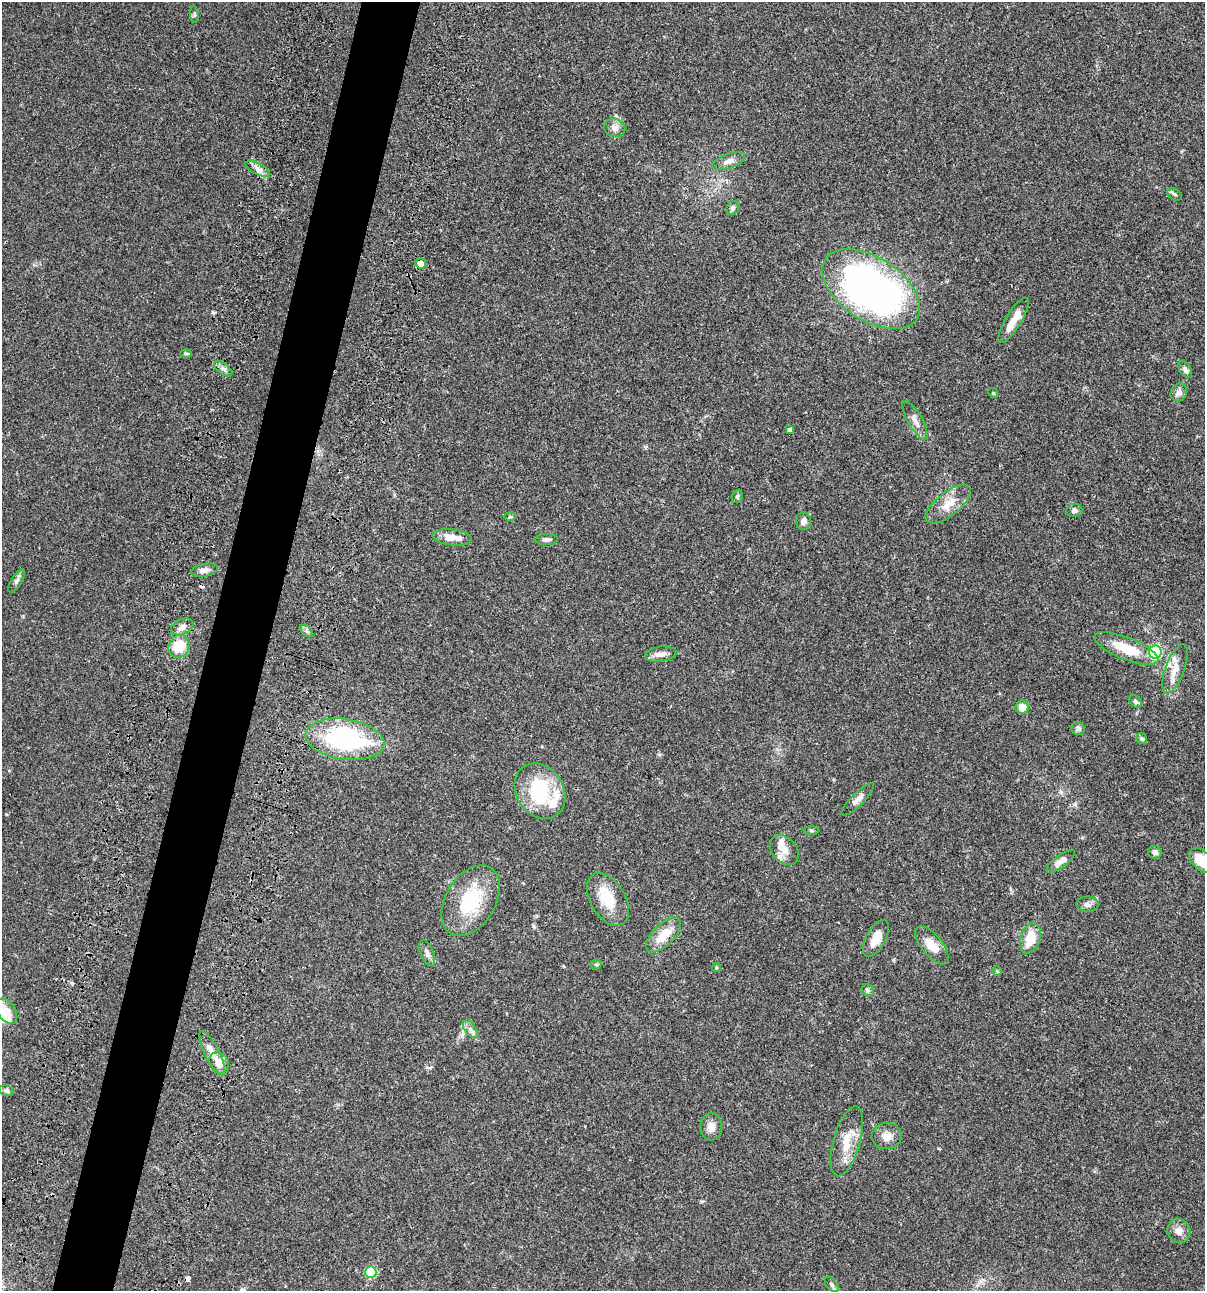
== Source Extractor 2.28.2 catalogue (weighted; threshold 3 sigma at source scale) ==
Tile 7 of 4 x 4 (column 3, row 2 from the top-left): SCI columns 2641-3843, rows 2696-3984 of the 5404 x 5390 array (HDU 1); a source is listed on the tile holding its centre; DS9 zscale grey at full resolution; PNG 1207 x 1293 px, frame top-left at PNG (2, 2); each listed source drawn as its Kron ellipse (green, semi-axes under 4 px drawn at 4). Shown black and unused: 5% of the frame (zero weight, under 3 of 4 exposures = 9% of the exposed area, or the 3 px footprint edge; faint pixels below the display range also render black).
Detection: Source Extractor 2.28.2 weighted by HDU 2 'WHT'; one run over the whole footprint, this tile lists its part. Background 0.047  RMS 0.0061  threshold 0.0276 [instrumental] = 3 sigma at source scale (4.5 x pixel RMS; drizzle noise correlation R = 1.50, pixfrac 1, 0.05/0.05 arcsec/px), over >= 5 px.
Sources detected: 73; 2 cosmic-ray / hot-pixel residue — neither listed nor drawn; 4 inside a brighter listed object's ellipse — not listed separately; the other 67 listed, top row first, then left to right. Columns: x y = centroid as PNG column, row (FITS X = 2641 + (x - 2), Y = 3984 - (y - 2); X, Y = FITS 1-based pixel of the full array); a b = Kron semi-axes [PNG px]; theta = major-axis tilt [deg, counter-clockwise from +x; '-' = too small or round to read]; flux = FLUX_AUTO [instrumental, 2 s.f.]
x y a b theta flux
194 15 8 3 -85 0.84
615 128 11 9 -21 3.3
729 161 17 7 19 3.6
258 169 13 5 -27 3
1175 194 8 5 -34 1.1
733 208 7 6 - 1.6
421 263 5 5 - 5.4
871 289 55 31 -33 260
1014 320 26 8 59 8.3
186 354 6 4 -1 0.82
223 369 11 5 -36 1.9
1185 370 9 5 -58 2.1
1179 392 9 8 - 2.9
993 393 5 4 - 0.66
915 420 22 7 -60 4
790 430 4 4 - 2.2
737 496 7 5 67 1
948 504 27 11 39 9.7
1074 510 8 6 8 1.8
510 517 6 4 0 0.85
803 521 9 7 79 2.9
452 537 20 8 -6 6.7
546 539 11 5 1 2
205 570 13 6 11 3.1
16 581 13 5 58 1.8
182 627 12 7 24 3.5
307 631 7 4 -45 1.2
179 646 12 10 61 12
1126 648 34 11 -22 17
1155 652 6 6 - 70
661 654 16 7 9 4
1175 669 26 9 69 7.4
1135 701 7 5 -45 1.3
1022 707 7 6 - 5.2
1078 728 7 6 - 1.6
345 739 39 20 -9 79
1142 739 6 5 - 0.95
540 791 29 23 -57 42
858 799 22 6 45 3.3
812 830 8 4 -1 0.91
784 850 16 12 -49 7.4
1155 852 7 6 - 2.1
1201 860 15 9 -44 13
1061 861 17 6 36 4
608 899 29 17 -59 16
471 901 38 25 59 35
1088 904 11 8 -1 2.6
664 935 22 10 45 12
876 938 20 9 61 7.5
1030 938 15 10 72 13
932 945 23 10 -51 8.2
427 953 13 6 -67 2.7
596 965 5 5 - 0.81
716 967 4 4 - 0.81
997 971 5 5 - 0.69
868 990 7 5 -46 1
6 1011 14 8 -56 6
470 1029 10 5 -54 2.3
212 1053 25 7 -64 6.2
219 1063 11 9 -54 6.7
6 1091 7 5 -13 1.5
711 1127 14 11 87 4.6
887 1136 15 13 6 6
847 1141 36 13 74 14
1179 1231 12 11 - 4.1
371 1272 6 5 - 30
832 1285 9 5 -53 1.3
Overlapping masked pixels (flux is a lower limit): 1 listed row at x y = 212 1053
Isophote crosses this tile's border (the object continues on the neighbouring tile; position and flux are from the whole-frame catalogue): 1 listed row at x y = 1201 860